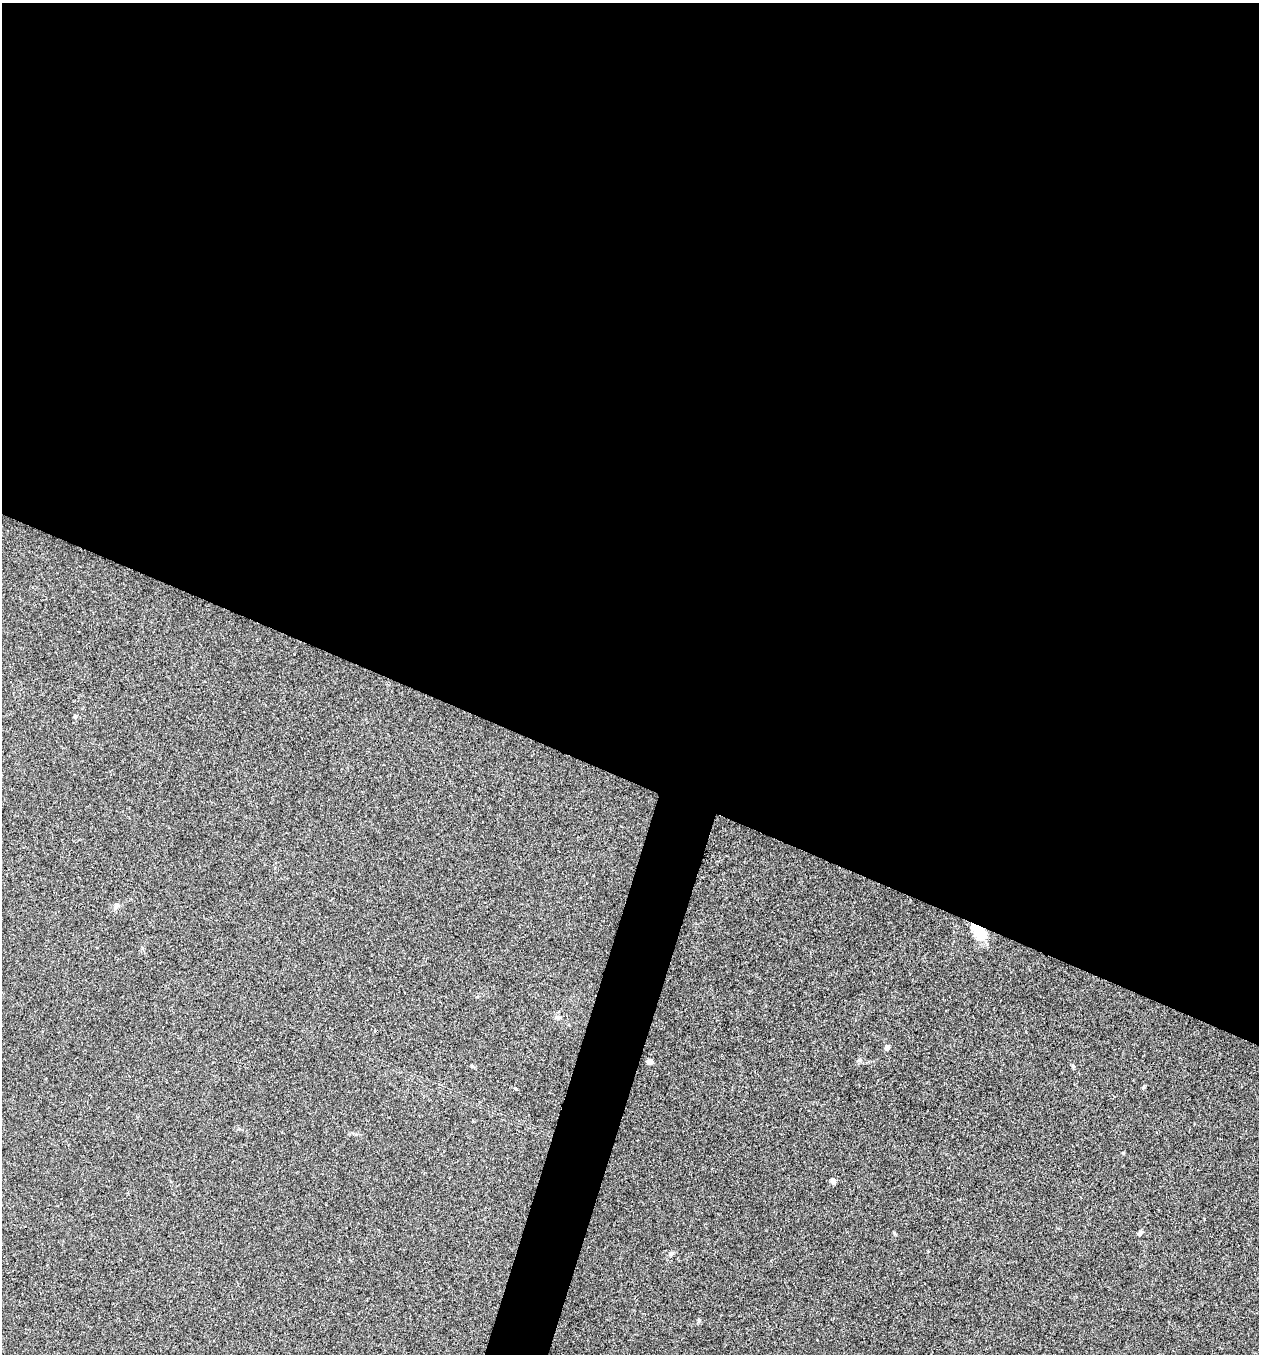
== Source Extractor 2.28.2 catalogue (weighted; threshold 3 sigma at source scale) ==
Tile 3 of 4 x 4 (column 3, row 1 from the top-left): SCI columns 2650-3906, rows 4062-5413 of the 5429 x 5415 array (HDU 1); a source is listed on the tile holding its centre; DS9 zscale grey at full resolution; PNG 1261 x 1356 px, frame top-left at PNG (2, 3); no overlay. Shown black and unused: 59% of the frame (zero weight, under 3 of 4 exposures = <1% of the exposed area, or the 3 px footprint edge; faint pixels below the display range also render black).
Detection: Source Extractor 2.28.2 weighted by HDU 2 'WHT'; one run over the whole footprint, this tile lists its part. Background 0.1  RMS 0.0062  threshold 0.0278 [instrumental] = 3 sigma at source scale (4.5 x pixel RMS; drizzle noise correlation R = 1.50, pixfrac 1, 0.05/0.05 arcsec/px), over >= 5 px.
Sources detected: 12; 1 inside a brighter object's white glare — not listed; the other 11 listed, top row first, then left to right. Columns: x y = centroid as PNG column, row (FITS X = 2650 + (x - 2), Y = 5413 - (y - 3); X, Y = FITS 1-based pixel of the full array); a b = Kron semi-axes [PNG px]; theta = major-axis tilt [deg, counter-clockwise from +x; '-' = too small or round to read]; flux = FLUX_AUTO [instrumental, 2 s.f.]
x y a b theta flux
116 906 10 6 62 1.8
979 929 24 11 -20 9.8
558 1018 6 5 - 1.2
887 1047 6 5 - 2.2
650 1061 4 4 - 6.3
1143 1087 5 4 - 0.73
515 1089 4 3 - 2.8
1123 1153 4 3 - 0.61
833 1181 8 6 73 1.6
1140 1233 8 4 51 1.4
671 1254 6 5 - 1.2
Overlapping masked pixels (flux is a lower limit): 1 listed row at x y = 979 929
Unlisted compact peaks at least as high as the median listed source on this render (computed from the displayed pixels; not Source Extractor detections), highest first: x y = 699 1320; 859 1060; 894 1233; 1073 1066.